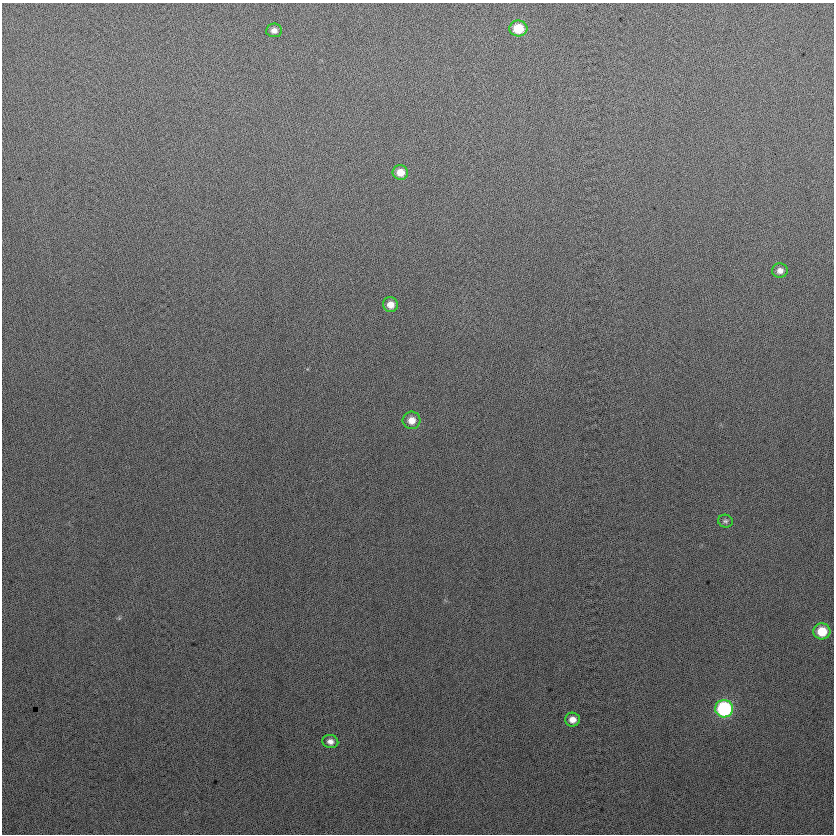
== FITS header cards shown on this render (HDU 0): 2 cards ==
NAXIS1  =                  832
NAXIS2  =                  832

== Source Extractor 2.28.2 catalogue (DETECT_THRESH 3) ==
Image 832 x 832 px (HDU 0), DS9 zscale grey, 1 PNG px = 1 image px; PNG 836 x 836 px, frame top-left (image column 1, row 832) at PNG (2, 3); each listed source drawn as its Kron ellipse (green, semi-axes under 4 px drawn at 4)
Background 21.8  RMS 14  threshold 42.3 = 3 sigma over >= 5 px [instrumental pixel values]
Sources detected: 11; all 11 listed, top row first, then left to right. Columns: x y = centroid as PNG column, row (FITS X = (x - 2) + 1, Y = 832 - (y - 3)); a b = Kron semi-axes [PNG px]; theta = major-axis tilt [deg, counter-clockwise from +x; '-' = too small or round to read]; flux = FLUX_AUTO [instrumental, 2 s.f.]
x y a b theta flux
518 28 9 8 - 24000
274 30 8 6 6 4700
400 172 8 7 - 10000
780 271 8 7 - 5200
390 305 7 7 - 8300
412 420 9 8 - 9300
725 521 7 6 - 2200
822 631 8 8 - 22000
724 709 9 8 - 110000
572 720 7 7 - 7100
330 741 8 6 -14 4700